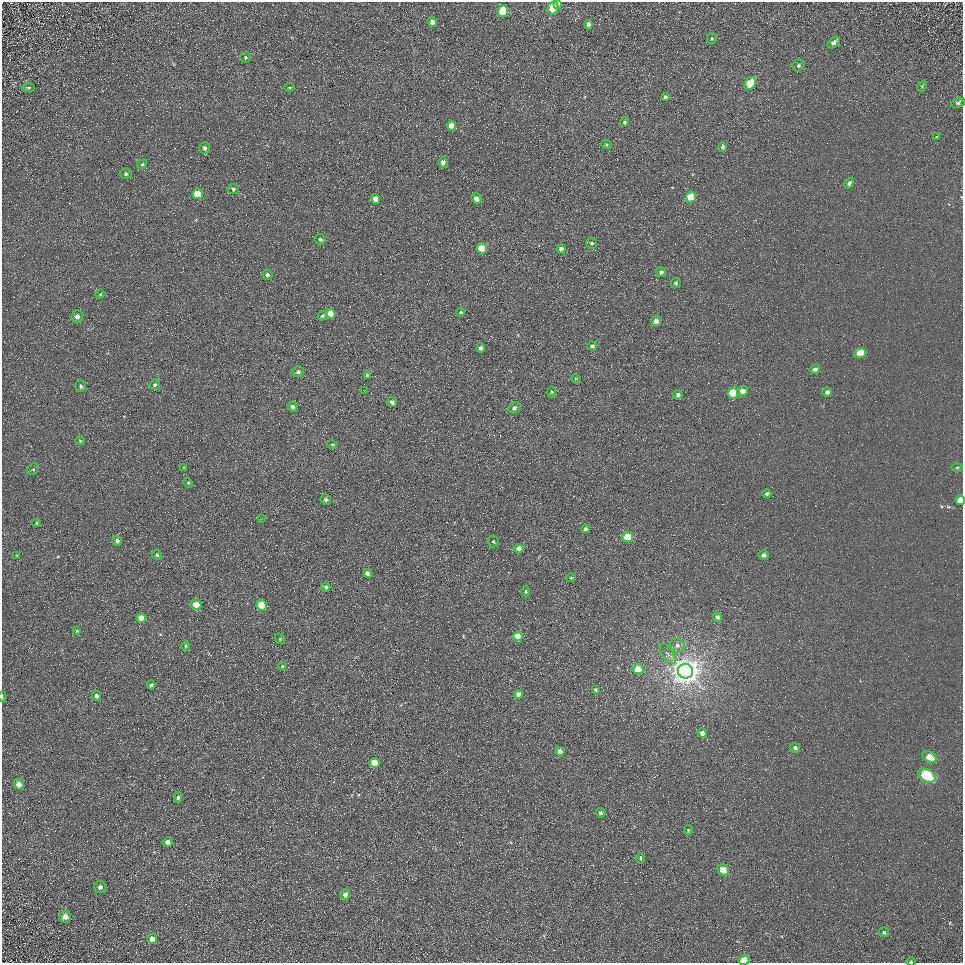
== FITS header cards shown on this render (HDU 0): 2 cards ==
NAXIS1  =                  961
NAXIS2  =                  961

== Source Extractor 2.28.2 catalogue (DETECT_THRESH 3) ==
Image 961 x 961 px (HDU 0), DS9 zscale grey, 1 PNG px = 1 image px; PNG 965 x 965 px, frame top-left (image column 1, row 961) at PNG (2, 2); each listed source drawn as its Kron ellipse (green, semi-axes under 4 px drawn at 4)
Background 5.33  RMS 7.8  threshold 23.3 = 3 sigma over >= 5 px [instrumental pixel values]
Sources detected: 122; all 122 listed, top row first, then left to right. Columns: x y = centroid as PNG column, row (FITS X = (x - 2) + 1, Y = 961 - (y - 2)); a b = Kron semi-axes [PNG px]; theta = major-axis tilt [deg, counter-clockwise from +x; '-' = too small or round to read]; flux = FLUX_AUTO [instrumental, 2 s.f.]
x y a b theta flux
558 3 4 4 - 2500
553 8 7 5 75 16000
503 11 6 5 - 20000
432 22 5 4 - 1900
588 25 5 4 - 2000
712 38 5 4 - 720
834 43 7 4 42 2400
245 57 5 5 - 780
799 65 6 5 - 1100
750 83 7 5 52 17000
922 86 6 4 47 650
28 87 6 3 0 630
289 88 5 3 - 540
665 97 4 3 - 1200
958 103 7 4 22 1100
625 122 5 3 - 800
451 126 5 4 - 4900
937 136 4 2 - 330
606 144 5 3 - 560
722 147 5 4 - 930
205 148 6 5 - 1300
443 162 5 4 - 2600
142 164 5 4 - 720
126 174 6 5 - 1300
849 183 6 4 52 1400
233 189 5 5 - 1100
198 194 5 5 - 12000
691 197 5 5 - 17000
376 199 5 4 - 4200
477 199 5 5 - 3000
320 239 5 5 - 1200
592 243 5 5 - 920
482 248 5 5 - 12000
561 249 4 4 - 1900
661 272 5 5 - 1400
267 275 5 5 - 1700
676 283 5 4 - 900
100 294 5 4 - 510
461 312 4 3 - 530
331 314 5 4 - 7500
77 316 6 6 - 2500
322 316 5 4 - 760
656 321 5 5 - 3700
592 346 5 4 - 1200
481 348 4 3 - 1600
860 353 6 5 - 10000
815 369 5 4 - 1500
298 372 6 5 - 1400
368 376 3 3 - 1200
576 379 5 4 - 570
155 385 5 5 - 1100
81 386 6 5 - 1000
364 391 2 2 - 270
743 391 5 5 - 3300
551 392 5 3 - 550
827 392 5 4 - 1800
733 393 5 5 - 21000
678 395 5 5 - 1700
392 402 5 4 - 1700
293 407 5 5 - 1600
514 408 7 5 26 1300
80 441 4 4 - 600
332 444 5 3 - 460
184 467 4 4 - 440
957 467 6 4 0 630
33 469 6 5 - 730
188 483 5 4 - 630
767 494 4 4 - 1700
326 499 5 5 - 1300
960 500 5 4 - 5300
262 518 3 2 - 370
36 523 4 4 - 610
586 529 4 4 - 2200
628 537 5 5 - 19000
117 541 5 5 - 1600
493 541 6 5 - 740
519 549 5 5 - 2900
16 555 4 2 - 390
157 555 5 4 - 910
764 555 5 5 - 1700
367 573 4 4 - 2700
571 578 4 4 - 630
326 587 4 4 - 900
525 591 6 3 -90 600
196 604 5 5 - 5700
262 605 5 5 - 15000
718 617 5 4 - 1500
141 618 5 4 - 7700
77 631 4 3 - 480
518 636 4 4 - 5700
280 639 6 4 -46 680
677 645 7 7 - 2000
186 646 5 4 - 700
668 654 12 5 -53 2100
282 666 4 3 - 630
638 669 5 5 - 11000
685 671 8 7 - 810000
151 685 4 3 - 1100
595 690 4 4 - 680
519 694 4 4 - 3900
96 696 5 4 - 1200
2 697 5 2 - 430
702 733 5 4 - 3700
795 748 5 5 - 1400
560 751 4 4 - 4700
930 757 8 5 -31 7500
374 763 5 5 - 13000
927 776 9 6 -30 60000
19 784 5 5 - 3400
178 798 5 4 - 980
600 813 5 4 - 1300
688 830 4 4 - 570
168 842 5 5 - 2600
640 858 5 3 - 680
723 870 6 5 - 7400
100 887 6 6 - 1300
345 894 5 5 - 2400
65 917 6 5 - 3300
884 932 5 5 - 680
152 939 5 5 - 3300
744 960 5 4 - 10000
911 962 4 3 - 490
At the frame edge (FLAGS 8, measured only in part): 5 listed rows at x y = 558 3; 960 500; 2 697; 744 960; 911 962